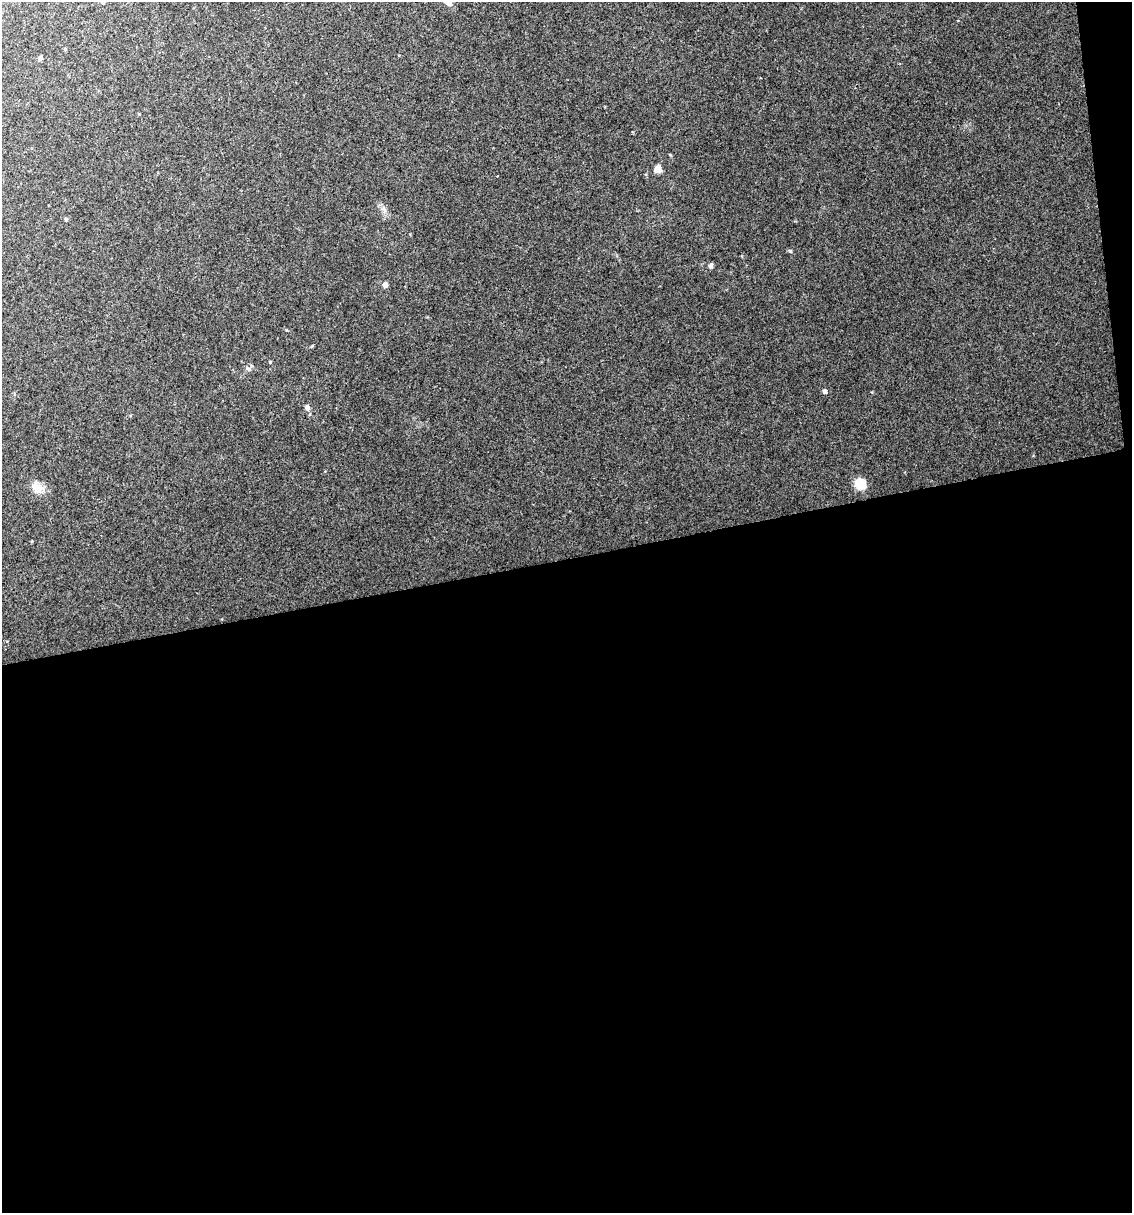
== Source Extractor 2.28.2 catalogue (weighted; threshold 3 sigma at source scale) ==
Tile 16 of 4 x 4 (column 4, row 4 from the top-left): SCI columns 3417-4546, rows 1-1211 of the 4616 x 4845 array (HDU 1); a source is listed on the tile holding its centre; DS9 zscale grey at full resolution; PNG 1134 x 1215 px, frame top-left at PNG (2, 2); no overlay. Shown black and unused: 55% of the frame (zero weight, under 2 of 3 exposures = <1% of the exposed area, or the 3 px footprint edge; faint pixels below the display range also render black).
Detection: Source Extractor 2.28.2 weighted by HDU 2 'WHT'; one run over the whole footprint, this tile lists its part. Background 0.0617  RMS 0.0076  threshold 0.0344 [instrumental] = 3 sigma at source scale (4.5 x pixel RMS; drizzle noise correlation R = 1.50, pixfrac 1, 0.0396/0.0396 arcsec/px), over >= 5 px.
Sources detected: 15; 1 cosmic-ray / hot-pixel residue — not listed; the other 14 listed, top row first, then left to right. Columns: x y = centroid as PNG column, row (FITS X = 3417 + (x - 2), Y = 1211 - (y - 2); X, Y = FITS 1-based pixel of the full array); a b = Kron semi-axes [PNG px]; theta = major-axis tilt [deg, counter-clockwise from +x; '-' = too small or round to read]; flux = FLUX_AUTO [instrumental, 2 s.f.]
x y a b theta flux
449 2 8 7 - 5.8
103 3 4 4 - 0.72
40 58 6 5 - 1.2
658 169 7 6 - 7.1
66 219 5 4 - 1
790 251 5 4 - 1.2
711 266 6 5 - 2
385 285 5 5 - 3.8
270 362 4 3 - 0.67
248 369 9 5 -29 2.1
825 391 5 4 - 2.3
307 407 8 6 -71 2.9
860 484 10 9 - 16
37 488 17 10 -39 7.7
Isophote crosses this tile's border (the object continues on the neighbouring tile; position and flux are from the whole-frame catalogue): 1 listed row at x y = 449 2